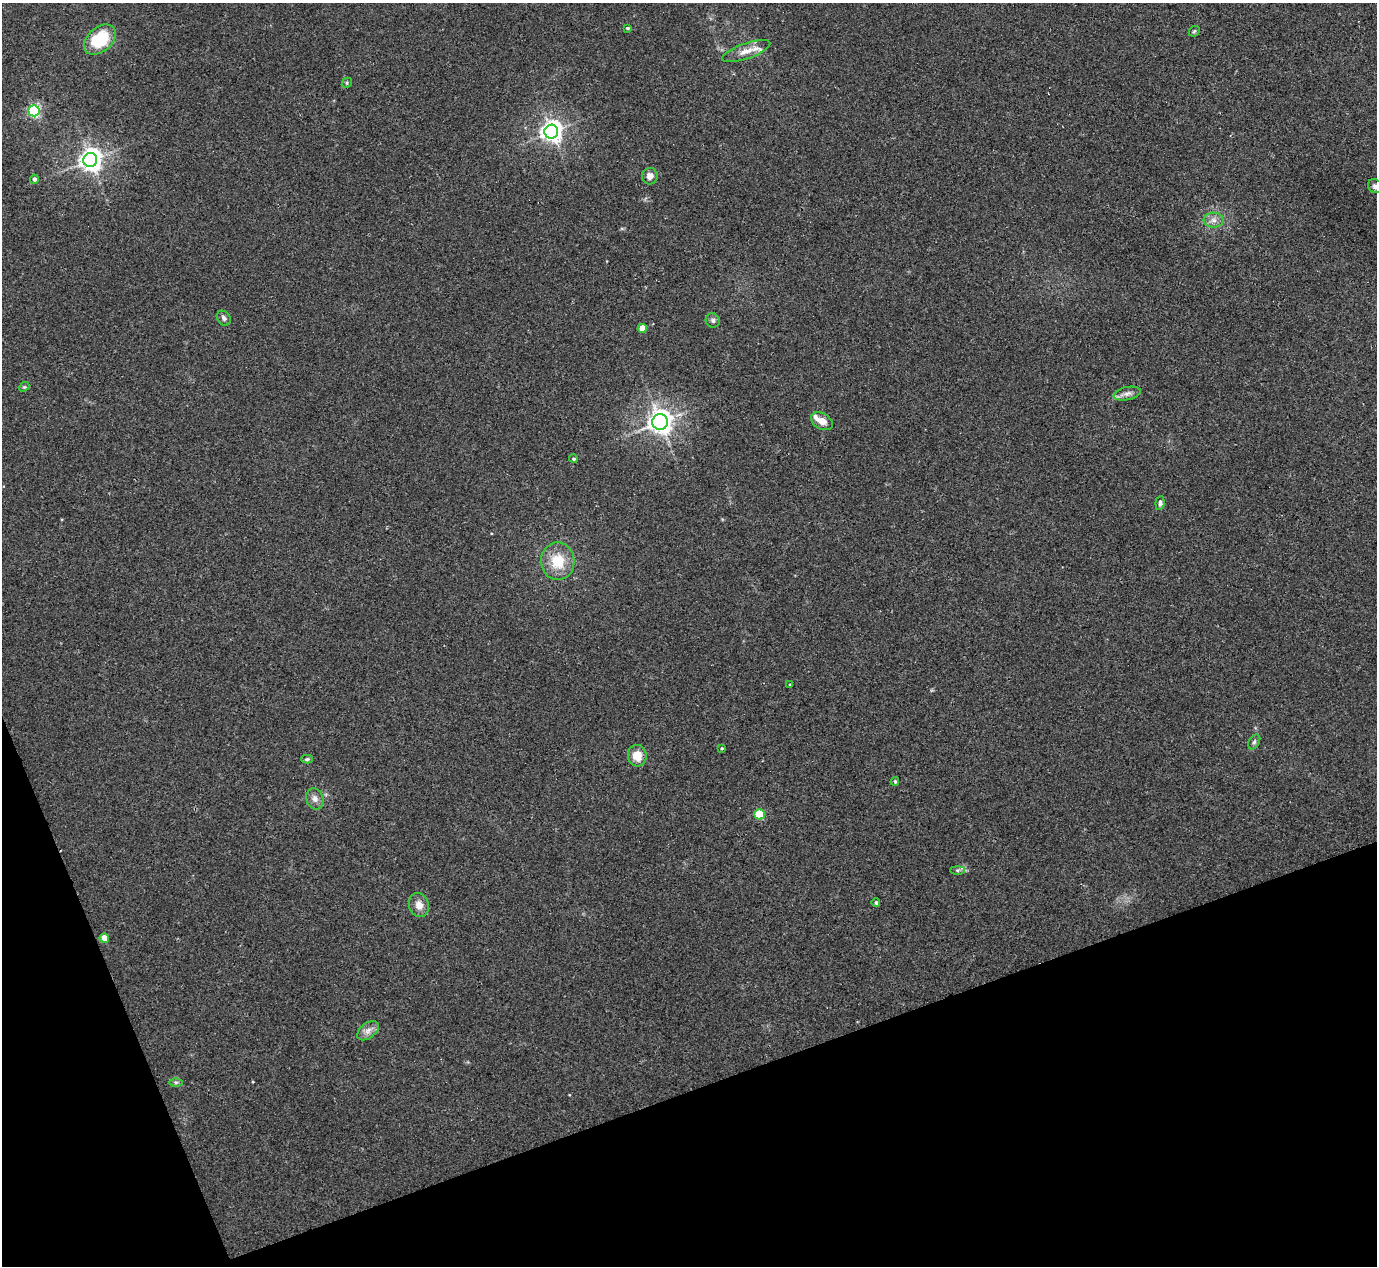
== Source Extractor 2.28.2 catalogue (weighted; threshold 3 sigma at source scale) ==
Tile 14 of 4 x 4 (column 2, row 4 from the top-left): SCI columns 1416-2790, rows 183-1446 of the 5567 x 5545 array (HDU 1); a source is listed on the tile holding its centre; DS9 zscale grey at full resolution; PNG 1379 x 1268 px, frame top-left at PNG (2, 3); each listed source drawn as its Kron ellipse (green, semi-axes under 4 px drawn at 4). Shown black and unused: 18% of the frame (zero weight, under 2 of 3 exposures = <1% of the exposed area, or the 3 px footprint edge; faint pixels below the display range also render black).
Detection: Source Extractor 2.28.2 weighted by HDU 2 'WHT'; one run over the whole footprint, this tile lists its part. Background 0.0497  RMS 0.0076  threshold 0.0343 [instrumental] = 3 sigma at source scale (4.5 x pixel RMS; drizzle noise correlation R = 1.50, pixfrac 1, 0.05/0.05 arcsec/px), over >= 5 px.
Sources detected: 38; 2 inside a brighter listed object's ellipse — not listed separately; the other 36 listed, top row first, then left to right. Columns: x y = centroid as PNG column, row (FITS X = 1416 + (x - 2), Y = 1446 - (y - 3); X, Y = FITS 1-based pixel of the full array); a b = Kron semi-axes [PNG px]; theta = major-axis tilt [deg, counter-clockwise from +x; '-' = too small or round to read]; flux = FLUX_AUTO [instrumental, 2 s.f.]
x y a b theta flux
627 28 4 3 - 1.4
1194 31 6 4 44 1.1
100 40 18 12 41 37
746 51 25 7 19 8
347 83 5 4 - 1.1
34 111 5 5 - 130
551 132 7 7 - 490
90 160 7 7 - 580
650 176 8 8 - 5
34 179 4 4 - 2.1
1375 186 7 6 - 2.2
1214 220 10 7 -1 4.2
224 318 8 6 -51 2.1
713 320 7 6 - 2.1
642 328 4 4 - 12
24 387 5 4 - 0.9
1127 394 14 6 11 3.9
822 421 12 8 -31 6.8
660 422 8 7 - 640
574 459 5 4 - 1.1
1160 503 7 4 83 2.2
558 561 19 17 -90 22
790 685 3 3 - 0.79
1254 742 8 5 59 1.6
722 748 4 3 - 0.9
637 756 11 9 -84 12
307 759 6 4 2 1.1
895 781 4 4 - 0.98
315 799 11 8 -71 4.1
759 814 5 5 - 39
958 870 7 4 0 1.4
876 902 4 4 - 1.4
419 905 12 10 -69 6.5
104 938 4 4 - 11
368 1031 12 7 38 4.6
176 1082 6 4 0 1.4
Isophote crosses this tile's border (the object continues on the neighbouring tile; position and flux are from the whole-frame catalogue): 1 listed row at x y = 1375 186